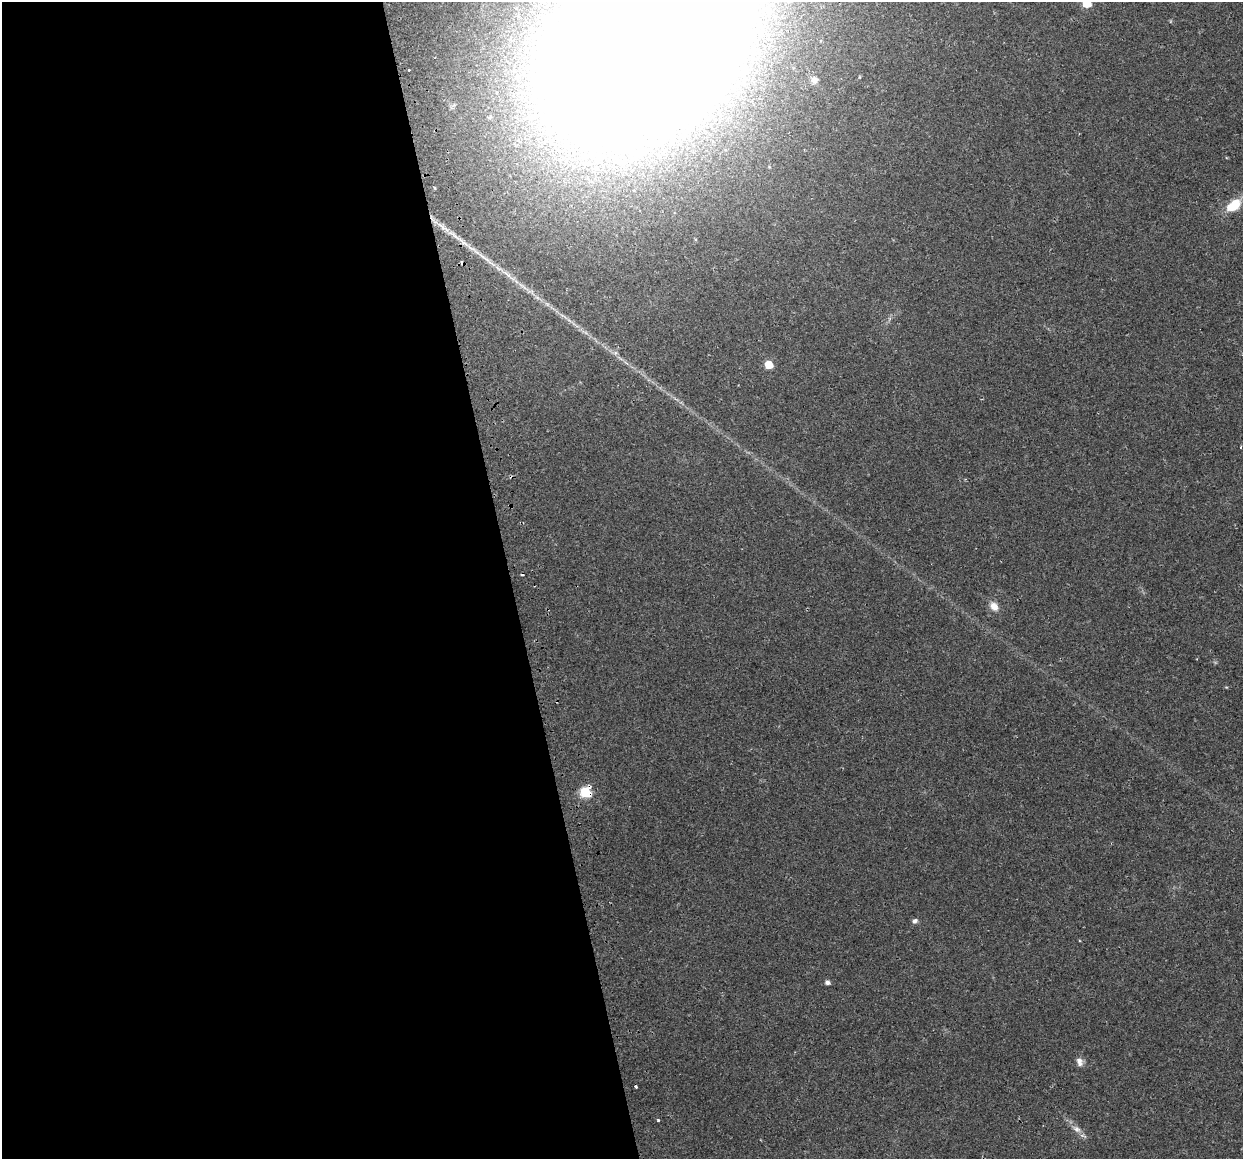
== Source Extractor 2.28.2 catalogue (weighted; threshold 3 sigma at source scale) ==
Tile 9 of 4 x 4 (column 1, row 3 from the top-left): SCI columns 32-1272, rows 1246-2402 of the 5027 x 4754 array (HDU 1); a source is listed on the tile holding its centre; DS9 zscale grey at full resolution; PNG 1245 x 1161 px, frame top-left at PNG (2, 2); no overlay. Shown black and unused: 41% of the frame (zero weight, under 2 of 3 exposures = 2% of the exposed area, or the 3 px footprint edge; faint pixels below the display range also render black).
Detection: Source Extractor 2.28.2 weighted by HDU 2 'WHT'; one run over the whole footprint, this tile lists its part. Background 0.108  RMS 0.011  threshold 0.0482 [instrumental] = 3 sigma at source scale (4.5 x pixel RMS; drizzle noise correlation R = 1.50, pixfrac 1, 0.0396/0.0396 arcsec/px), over >= 5 px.
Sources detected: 20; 4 cosmic-ray / hot-pixel residue — not listed; the other 16 listed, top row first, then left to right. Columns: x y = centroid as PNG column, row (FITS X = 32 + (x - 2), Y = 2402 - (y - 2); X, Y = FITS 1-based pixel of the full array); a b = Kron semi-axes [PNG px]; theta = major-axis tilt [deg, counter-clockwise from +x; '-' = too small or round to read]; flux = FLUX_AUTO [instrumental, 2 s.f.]
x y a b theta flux
1087 3 6 5 - 41
647 42 119 77 46 11000
814 80 10 9 - 5
1234 205 19 11 38 26
464 243 14 6 -32 6.8
889 319 7 4 71 2.1
769 365 5 5 - 29
1241 447 4 2 - 0.77
994 606 13 9 -53 9.4
585 792 7 6 - 93
915 921 7 6 - 3.3
827 982 5 4 - 4.4
1080 1062 12 8 -69 5.9
635 1087 3 3 - 5.9
658 1120 3 3 - 1.6
1076 1129 14 8 -33 7.7
Overlapping masked pixels (flux is a lower limit): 2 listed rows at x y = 647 42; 585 792
Isophote crosses this tile's border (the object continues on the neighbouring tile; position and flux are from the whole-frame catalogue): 2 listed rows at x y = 1087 3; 647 42